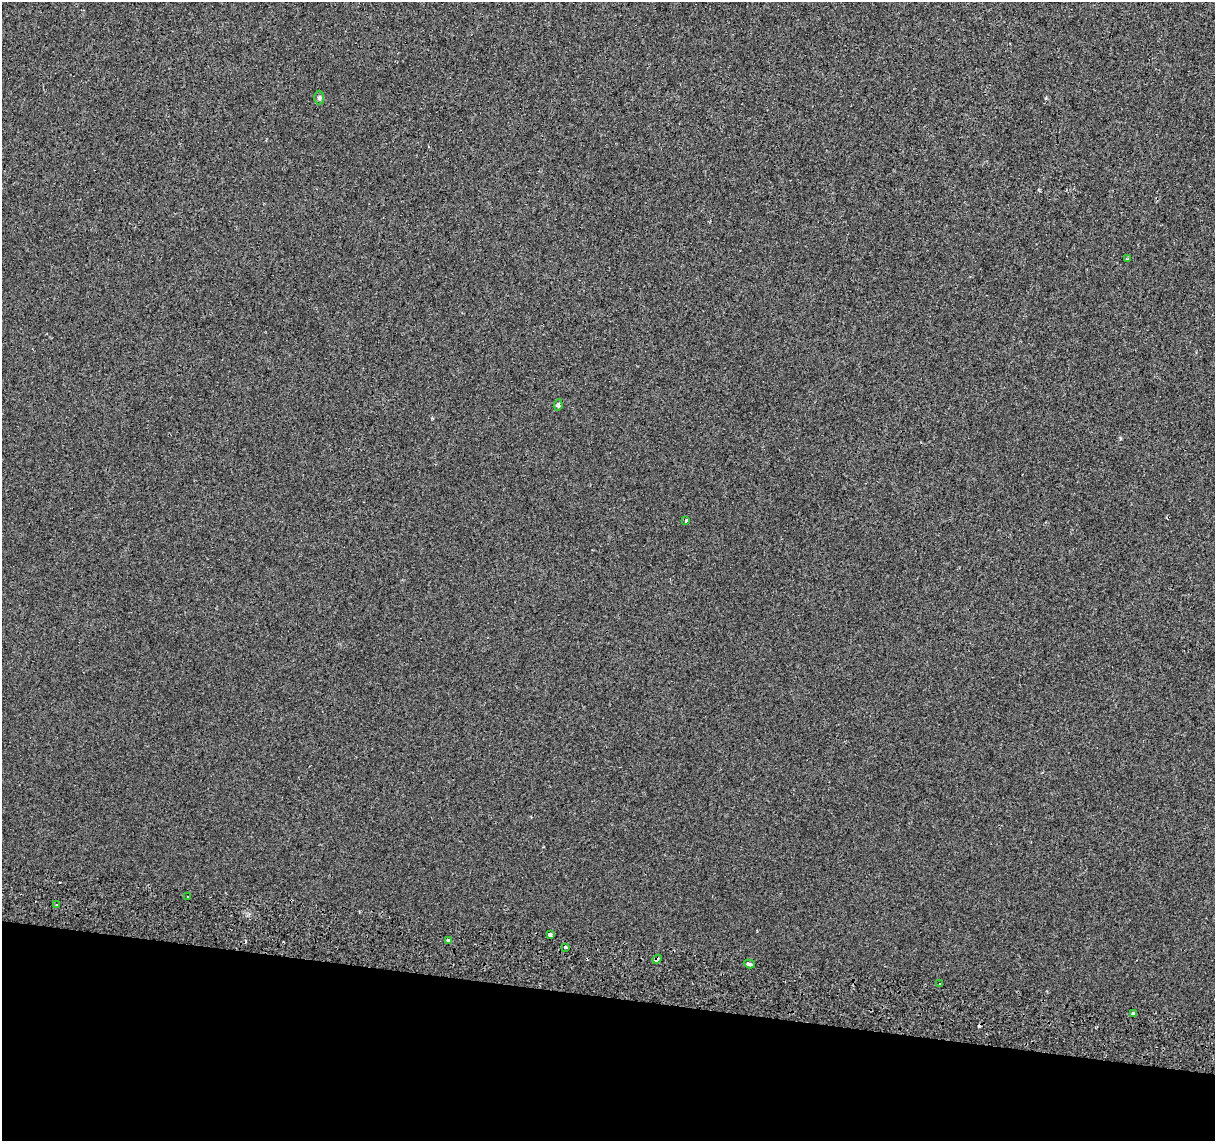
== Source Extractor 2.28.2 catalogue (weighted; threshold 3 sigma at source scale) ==
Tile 15 of 4 x 4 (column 3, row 4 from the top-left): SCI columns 2450-3662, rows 283-1421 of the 4894 x 5182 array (HDU 1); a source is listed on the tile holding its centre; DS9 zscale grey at full resolution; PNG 1217 x 1143 px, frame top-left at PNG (2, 2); each listed source drawn as its Kron ellipse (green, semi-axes under 4 px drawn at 4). Shown black and unused: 13% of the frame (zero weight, under 2 of 3 exposures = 3% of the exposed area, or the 3 px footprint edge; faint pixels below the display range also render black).
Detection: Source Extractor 2.28.2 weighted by HDU 2 'WHT'; one run over the whole footprint, this tile lists its part. Background 5.13e-04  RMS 0.0039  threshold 0.0174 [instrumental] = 3 sigma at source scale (4.5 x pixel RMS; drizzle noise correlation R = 1.50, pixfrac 1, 0.0396/0.0396 arcsec/px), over >= 5 px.
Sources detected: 15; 2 cosmic-ray / hot-pixel residue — neither listed nor drawn; the other 13 listed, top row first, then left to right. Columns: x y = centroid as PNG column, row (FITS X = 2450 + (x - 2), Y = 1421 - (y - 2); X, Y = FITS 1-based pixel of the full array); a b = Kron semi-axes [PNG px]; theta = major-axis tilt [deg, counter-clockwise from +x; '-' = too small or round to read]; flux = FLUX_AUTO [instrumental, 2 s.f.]
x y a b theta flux
319 98 7 5 -90 0.71
1128 259 3 3 - 0.61
558 405 6 4 82 0.52
686 521 3 3 - 1.6
188 897 3 2 - 0.69
56 905 3 2 - 0.48
550 934 4 4 - 2.1
448 940 3 3 - 0.41
565 947 3 3 - 3.4
657 959 5 3 - 1.4
749 964 6 3 -17 2
939 984 3 2 - 1
1133 1013 3 3 - 1.4
Overlapping masked pixels (flux is a lower limit): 1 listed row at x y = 657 959